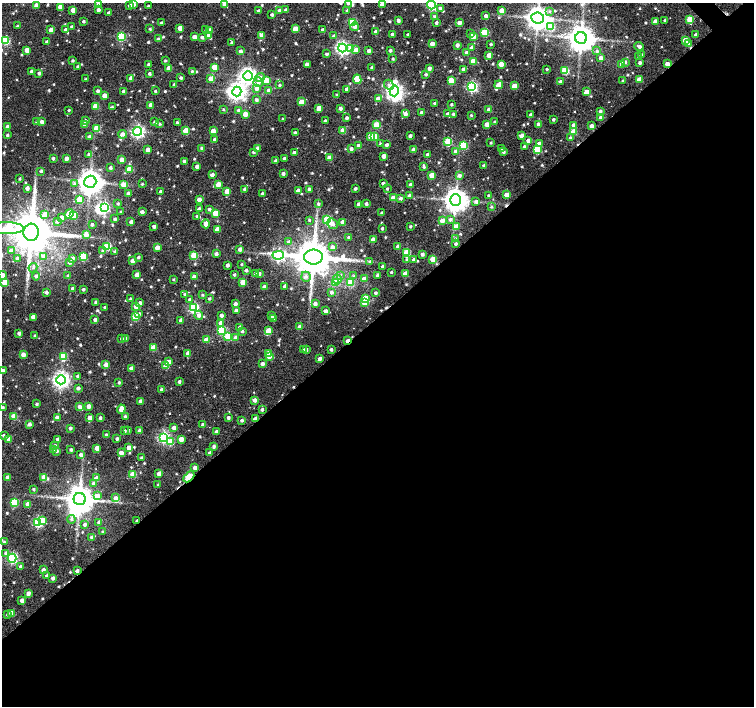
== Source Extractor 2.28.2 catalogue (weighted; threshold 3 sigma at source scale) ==
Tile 15 of 4 x 4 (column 3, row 4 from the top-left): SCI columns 3009-4512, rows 150-1556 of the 6021 x 5992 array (HDU 1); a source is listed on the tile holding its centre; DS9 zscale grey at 2 x 2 block average (1 PNG px = mean of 2 x 2 image px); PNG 756 x 708 px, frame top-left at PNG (2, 3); each listed source drawn as its Kron ellipse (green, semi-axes under 4 px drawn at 4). Shown black and unused: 55% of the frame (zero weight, under 2 of 3 exposures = <1% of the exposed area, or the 3 px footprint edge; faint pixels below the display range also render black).
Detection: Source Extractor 2.28.2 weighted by HDU 2 'WHT'; one run over the whole footprint, this tile lists its part. Background 0.0536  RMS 0.018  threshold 0.081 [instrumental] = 3 sigma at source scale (4.5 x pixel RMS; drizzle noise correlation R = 1.50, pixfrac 1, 0.0396/0.0396 arcsec/px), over >= 5 px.
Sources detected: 780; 5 inside a brighter object's white glare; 5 cosmic-ray / hot-pixel residue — neither listed nor drawn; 5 inside a brighter listed object's ellipse — not listed separately; of the other 765, all 500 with FLUX_AUTO >= 5.3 (the completeness limit of this list) listed and drawn (265 fainter detections not listed), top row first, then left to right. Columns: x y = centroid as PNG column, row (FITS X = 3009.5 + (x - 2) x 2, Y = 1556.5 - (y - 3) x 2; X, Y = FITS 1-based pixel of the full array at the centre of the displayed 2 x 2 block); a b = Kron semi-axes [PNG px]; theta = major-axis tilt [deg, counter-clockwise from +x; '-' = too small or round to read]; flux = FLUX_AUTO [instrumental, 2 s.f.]
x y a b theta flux
348 3 3 2 - 6.7
99 4 3 3 - 19
224 4 3 3 - 17
36 5 3 3 - 18
130 5 3 3 - 23
134 5 3 3 - 11
382 5 3 3 - 31
431 5 4 4 - 440
148 6 2 2 - 7.3
60 7 3 3 - 40
440 8 4 3 - 9.3
73 10 3 3 - 35
98 10 3 3 - 15
280 10 3 3 - 17
286 10 3 2 - 12
347 10 3 3 - 6.5
502 10 3 3 - 42
259 11 2 2 - 12
549 11 4 4 - 6.6
109 13 2 2 - 12
272 15 3 2 - 9.2
434 16 3 2 - 7.7
486 16 3 3 - 15
538 18 6 5 - 4500
690 19 3 3 - 130
398 20 3 2 - 17
665 20 2 2 - 8.1
83 21 2 2 - 8.6
353 22 3 3 - 210
655 22 3 3 - 34
162 23 2 2 - 13
436 23 3 3 - 10
459 23 3 3 - 25
17 26 2 2 - 6
72 27 3 2 - 11
355 27 4 4 - 13
551 27 4 3 - 120
180 28 3 3 - 36
150 29 3 2 - 6.2
295 29 3 3 - 61
51 30 3 3 - 51
65 30 3 3 - 13
206 30 3 3 - 5.5
210 30 3 3 - 24
323 30 3 2 - 13
376 32 3 3 - 24
485 32 3 3 - 170
392 34 2 2 - 11
408 34 2 2 - 6
471 34 3 3 - 17
209 35 4 3 - 17
262 35 3 3 - 36
696 35 2 2 - 16
121 36 4 3 - 270
334 36 4 3 - 10
473 36 3 3 - 57
194 37 3 3 - 29
202 37 3 3 - 13
581 38 6 6 - 5900
158 39 3 2 - 7.7
685 40 3 3 - 46
6 41 3 3 - 210
47 42 2 2 - 13
232 42 3 3 - 6.9
689 43 3 3 - 29
432 44 3 3 - 36
491 44 2 2 - 6.4
457 45 3 3 - 19
639 46 5 3 - 13
342 48 4 4 - 1100
351 48 4 4 - 35
472 48 3 3 - 24
27 50 3 3 - 45
356 50 3 3 - 35
390 50 2 2 - 11
240 51 4 3 - 11
369 51 3 3 - 12
597 51 4 3 - 7.3
466 53 3 3 - 23
326 54 3 3 - 7.7
489 55 3 3 - 36
642 55 3 3 - 9.3
639 57 3 3 - 6.9
601 58 3 3 - 26
393 59 2 2 - 5.9
73 60 2 2 - 7.2
165 61 3 2 - 5.8
473 61 3 3 - 78
625 62 3 3 - 11
640 63 3 3 - 12
148 64 2 2 - 6.4
307 64 3 3 - 30
501 64 3 3 - 51
622 64 4 3 - 30
667 64 3 3 - 39
77 66 2 2 - 7.1
214 67 3 3 - 65
169 68 3 3 - 68
372 68 3 2 - 10
429 68 3 3 - 19
463 69 3 3 - 17
547 69 2 2 - 5.5
32 71 3 2 - 12
192 71 3 3 - 5.6
565 71 3 3 - 190
39 73 3 3 - 13
149 74 2 2 - 10
426 74 3 2 - 7.6
248 76 5 4 - 1800
131 78 3 3 - 23
181 78 2 2 - 8.6
260 78 4 4 - 25
86 79 2 2 - 7.3
211 79 3 3 - 73
357 79 5 3 - 97
639 79 3 3 - 62
451 80 3 3 - 78
266 81 3 3 - 69
560 81 2 2 - 9.9
623 81 3 3 - 6.5
258 82 5 4 - 17
174 84 3 2 - 6.6
280 85 2 2 - 7.4
389 85 5 4 - 12
499 85 4 3 - 69
514 86 3 3 - 61
472 87 4 4 - 570
257 88 4 4 - 23
347 89 3 3 - 21
268 90 3 3 - 19
98 91 3 3 - 11
123 91 3 2 - 12
155 91 2 2 - 6.2
394 91 5 4 - 1500
237 92 5 4 - 2000
586 92 3 3 - 58
337 94 3 2 - 5.5
104 96 3 3 - 44
378 99 3 3 - 39
256 100 3 3 - 11
301 102 3 3 - 65
434 103 3 2 - 5.7
451 104 2 2 - 7.7
151 105 3 3 - 34
96 106 3 3 - 92
112 107 3 3 - 5.8
319 108 3 3 - 41
340 108 3 3 - 15
223 109 3 3 - 5.6
489 109 3 3 - 38
69 110 2 2 - 6.3
238 110 3 3 - 8.1
600 111 3 3 - 14
421 112 2 2 - 16
245 114 4 3 - 27
405 114 3 3 - 15
448 114 3 3 - 12
453 114 3 2 - 10
471 115 3 3 - 5.9
531 115 2 2 - 12
601 117 3 3 - 21
347 118 3 2 - 12
283 119 2 2 - 5.7
553 119 2 2 - 9.1
85 121 3 2 - 19
325 121 3 2 - 8.4
36 122 3 3 - 5.7
42 122 3 3 - 18
155 122 3 3 - 13
177 122 3 2 - 6.5
495 122 2 2 - 5.5
160 124 3 3 - 6.1
487 124 3 3 - 41
539 124 3 3 - 28
84 125 3 3 - 13
376 125 3 3 - 88
573 125 3 3 - 18
592 126 3 3 - 23
8 127 3 3 - 27
97 128 3 3 - 140
137 131 4 4 - 1000
186 131 3 3 - 82
213 131 3 3 - 44
343 131 3 3 - 61
573 132 3 3 - 90
295 133 2 2 - 10
122 134 4 3 - 19
7 135 3 2 - 8.5
370 136 3 3 - 47
410 136 3 3 - 13
521 136 3 3 - 22
89 137 3 3 - 27
374 137 3 3 - 70
570 138 3 3 - 8.6
215 139 3 2 - 12
528 141 3 3 - 16
448 142 3 3 - 170
491 143 2 2 - 5.3
381 144 3 2 - 8.1
539 144 3 3 - 30
387 145 3 2 - 14
463 145 3 3 - 220
359 146 3 3 - 42
524 146 3 3 - 6.4
202 148 3 3 - 11
258 148 3 3 - 32
351 149 3 3 - 12
501 149 3 3 - 31
148 150 3 3 - 30
414 150 3 3 - 31
537 150 4 3 - 180
254 152 3 3 - 7.7
456 152 3 3 - 23
504 152 3 3 - 8.9
294 153 3 2 - 20
89 154 3 3 - 14
428 155 3 3 - 26
384 156 3 2 - 27
53 158 3 2 - 7.9
66 158 3 2 - 19
284 158 3 2 - 9.6
329 158 3 3 - 43
122 160 3 3 - 41
275 160 3 2 - 6.6
184 161 2 2 - 16
484 165 3 3 - 7.7
197 166 3 3 - 17
424 167 3 2 - 6.7
110 168 3 3 - 10
129 169 3 3 - 87
41 171 2 2 - 9
283 173 2 2 - 14
212 175 3 3 - 18
432 175 3 3 - 63
459 176 3 3 - 13
20 179 3 2 - 5.8
90 182 6 6 - 5000
383 183 2 2 - 10
74 184 3 3 - 7.9
142 184 3 3 - 5.4
218 184 3 3 - 50
124 185 3 3 - 39
411 185 3 3 - 19
27 188 3 3 - 18
356 188 3 2 - 8.9
244 189 3 3 - 9.1
309 189 3 2 - 21
387 189 2 2 - 6.6
227 191 3 3 - 54
298 191 3 3 - 35
161 192 3 3 - 25
128 193 3 3 - 11
262 194 2 2 - 8.9
409 195 3 3 - 15
506 195 3 3 - 44
489 196 2 2 - 7
393 198 3 3 - 60
401 198 3 3 - 11
199 199 3 3 - 27
79 200 3 3 - 100
455 200 5 5 - 4500
476 202 3 3 - 12
118 204 3 2 - 5.7
318 204 3 3 - 7.2
359 204 3 3 - 23
366 204 2 2 - 11
104 207 4 3 - 490
491 207 3 3 - 6.1
199 209 3 3 - 16
209 209 3 3 - 11
121 212 2 2 - 5.8
142 212 3 3 - 14
215 213 3 3 - 89
382 213 2 2 - 12
44 214 4 4 - 29
69 214 5 3 - 79
74 215 3 3 - 83
196 216 3 3 - 5.3
62 217 3 2 - 18
115 219 2 2 - 6.9
327 219 3 3 - 130
450 219 3 3 - 13
309 220 3 3 - 5.9
57 221 3 3 - 10
442 221 3 3 - 36
131 222 2 2 - 14
343 222 3 3 - 47
206 224 4 3 - 32
332 224 6 4 -41 18
92 225 2 2 - 11
154 226 2 2 - 16
410 226 2 2 - 6.9
456 227 3 3 - 73
8 228 16 6 -1 220
382 228 2 2 - 9.2
217 229 3 3 - 32
31 232 8 7 - 23000
86 234 4 3 - 28
348 237 3 2 - 7
455 239 3 3 - 5.8
373 240 3 3 - 46
289 242 3 3 - 17
456 244 3 2 - 9.3
107 246 3 3 - 220
398 246 3 3 - 15
332 247 4 4 - 17
157 248 3 3 - 43
240 249 3 3 - 16
11 251 3 3 - 22
103 251 4 3 - 11
115 251 3 3 - 7.3
407 253 4 3 - 170
216 254 3 3 - 17
422 254 3 3 - 15
278 255 6 4 1 790
194 256 3 3 - 130
44 257 4 4 - 25
83 257 3 3 - 180
138 257 3 2 - 6.8
313 257 9 7 0 15000
17 258 3 3 - 13
72 258 3 3 - 16
433 259 3 3 - 110
407 260 3 3 - 5.8
414 260 3 3 - 12
132 261 3 3 - 22
370 261 4 3 - 6.4
70 262 3 3 - 10
242 264 2 2 - 6
227 265 3 2 - 15
383 266 3 3 - 31
33 268 5 3 - 9.1
246 270 2 2 - 12
391 272 2 2 - 5.5
255 273 3 3 - 7.7
259 273 3 3 - 14
405 274 3 3 - 55
3 275 4 3 - 25
137 275 3 3 - 37
234 275 2 2 - 8.3
341 275 3 3 - 5.3
378 275 3 2 - 17
36 276 4 3 - 12
68 276 3 3 - 7.8
354 276 3 3 - 5.3
194 277 3 3 - 39
306 277 5 4 - 12
173 279 3 2 - 5.4
337 279 4 4 - 19
364 279 3 3 - 53
5 282 3 3 - 74
243 282 3 3 - 92
336 283 3 3 - 88
350 283 3 3 - 140
285 286 2 2 - 13
265 287 3 3 - 29
73 288 3 2 - 12
83 289 3 2 - 8.4
46 292 3 3 - 13
331 292 3 3 - 11
375 293 3 3 - 8.8
185 294 3 3 - 8.3
202 295 3 3 - 5.5
365 298 3 3 - 77
130 299 3 3 - 5.9
209 299 3 2 - 7.4
190 300 3 3 - 10
96 302 3 3 - 9.7
365 302 3 3 - 95
140 303 3 3 - 15
315 303 3 3 - 21
235 304 3 3 - 16
136 306 3 3 - 32
105 307 2 2 - 6.6
194 308 4 4 - 510
236 311 3 2 - 23
325 311 3 2 - 17
139 314 4 3 - 8.2
199 315 4 4 - 15
221 315 3 3 - 16
271 316 3 3 - 18
33 317 4 3 - 37
135 317 3 3 - 150
273 318 3 2 - 14
95 320 2 2 - 14
181 320 3 3 - 30
221 323 3 3 - 32
240 327 3 3 - 13
300 327 3 3 - 46
221 330 4 3 - 220
242 331 3 3 - 9.6
268 331 3 3 - 56
19 333 3 3 - 15
34 336 2 2 - 5.5
228 336 3 3 - 140
125 338 3 3 - 7.5
236 338 3 3 - 45
122 339 3 2 - 11
206 340 3 3 - 66
348 341 4 2 - 41
153 348 3 3 - 89
331 349 3 2 - 9.1
303 350 3 3 - 6.9
306 350 3 3 - 13
188 353 3 3 - 31
268 353 3 3 - 59
23 354 3 3 - 26
63 356 3 3 - 170
269 356 3 3 - 23
320 359 3 2 - 21
168 362 3 3 - 31
262 364 3 2 - 19
106 365 3 3 - 38
166 366 3 3 - 64
131 368 3 3 - 13
3 371 3 3 - 18
78 376 2 2 - 13
61 380 4 4 - 1800
119 382 3 2 - 6.3
179 382 2 2 - 12
78 388 3 3 - 15
161 390 3 2 - 11
255 400 3 3 - 23
140 401 3 3 - 14
37 404 2 2 - 8.2
88 406 3 3 - 23
79 407 3 3 - 20
2 408 3 2 - 9.6
121 409 4 3 - 52
262 409 3 3 - 12
14 416 3 3 - 91
125 417 3 2 - 11
228 417 2 2 - 13
57 418 3 3 - 26
89 418 3 3 - 31
100 418 3 2 - 9.7
255 419 3 2 - 32
242 420 2 2 - 9.7
29 424 3 3 - 17
203 425 3 3 - 24
70 428 3 3 - 9.3
174 428 3 3 - 23
128 430 3 2 - 6.8
125 431 3 3 - 7.1
140 431 3 3 - 26
216 432 3 2 - 11
3 435 3 3 - 7.7
106 435 2 2 - 11
164 437 4 4 - 700
9 439 3 3 - 50
58 439 2 2 - 13
117 439 3 2 - 13
181 439 3 3 - 42
171 442 3 3 - 88
55 446 3 3 - 19
214 446 4 2 - 9
129 447 3 3 - 31
97 448 3 3 - 40
53 449 3 3 - 21
71 450 3 2 - 9.2
57 451 3 3 - 7
121 453 3 3 - 34
210 453 3 2 - 13
81 455 3 3 - 16
142 458 3 3 - 12
195 468 3 2 - 20
159 473 3 3 - 33
133 474 3 3 - 99
8 477 3 3 - 37
44 477 3 3 - 85
189 477 6 3 45 160
97 478 3 3 - 38
93 483 4 3 - 11
158 485 2 2 - 5.4
34 489 3 2 - 7.8
97 496 3 3 - 41
115 498 4 4 - 20
80 499 6 6 - 7800
14 502 3 3 - 200
28 504 4 3 - 51
71 519 4 4 - 8.5
43 520 3 3 - 38
137 521 2 2 - 9.5
38 522 4 3 - 470
99 522 3 3 - 13
85 524 3 3 - 11
103 532 3 3 - 6.4
92 537 3 3 - 9.2
4 542 3 3 - 6.7
6 553 3 3 - 11
12 558 4 4 - 560
21 566 3 3 - 9.8
43 570 3 3 - 17
77 571 3 2 - 18
47 576 3 3 - 8
53 578 3 3 - 17
28 593 3 3 - 27
22 600 3 3 - 28
12 613 3 3 - 45
7 615 3 3 - 6.8
Overlapping masked pixels (flux is a lower limit): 6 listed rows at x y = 667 64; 348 341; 255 419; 189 477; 137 521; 77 571
Isophote crosses this tile's border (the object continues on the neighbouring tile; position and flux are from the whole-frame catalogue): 9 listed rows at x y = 348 3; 99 4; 224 4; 382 5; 431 5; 8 228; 3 275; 3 371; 2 408